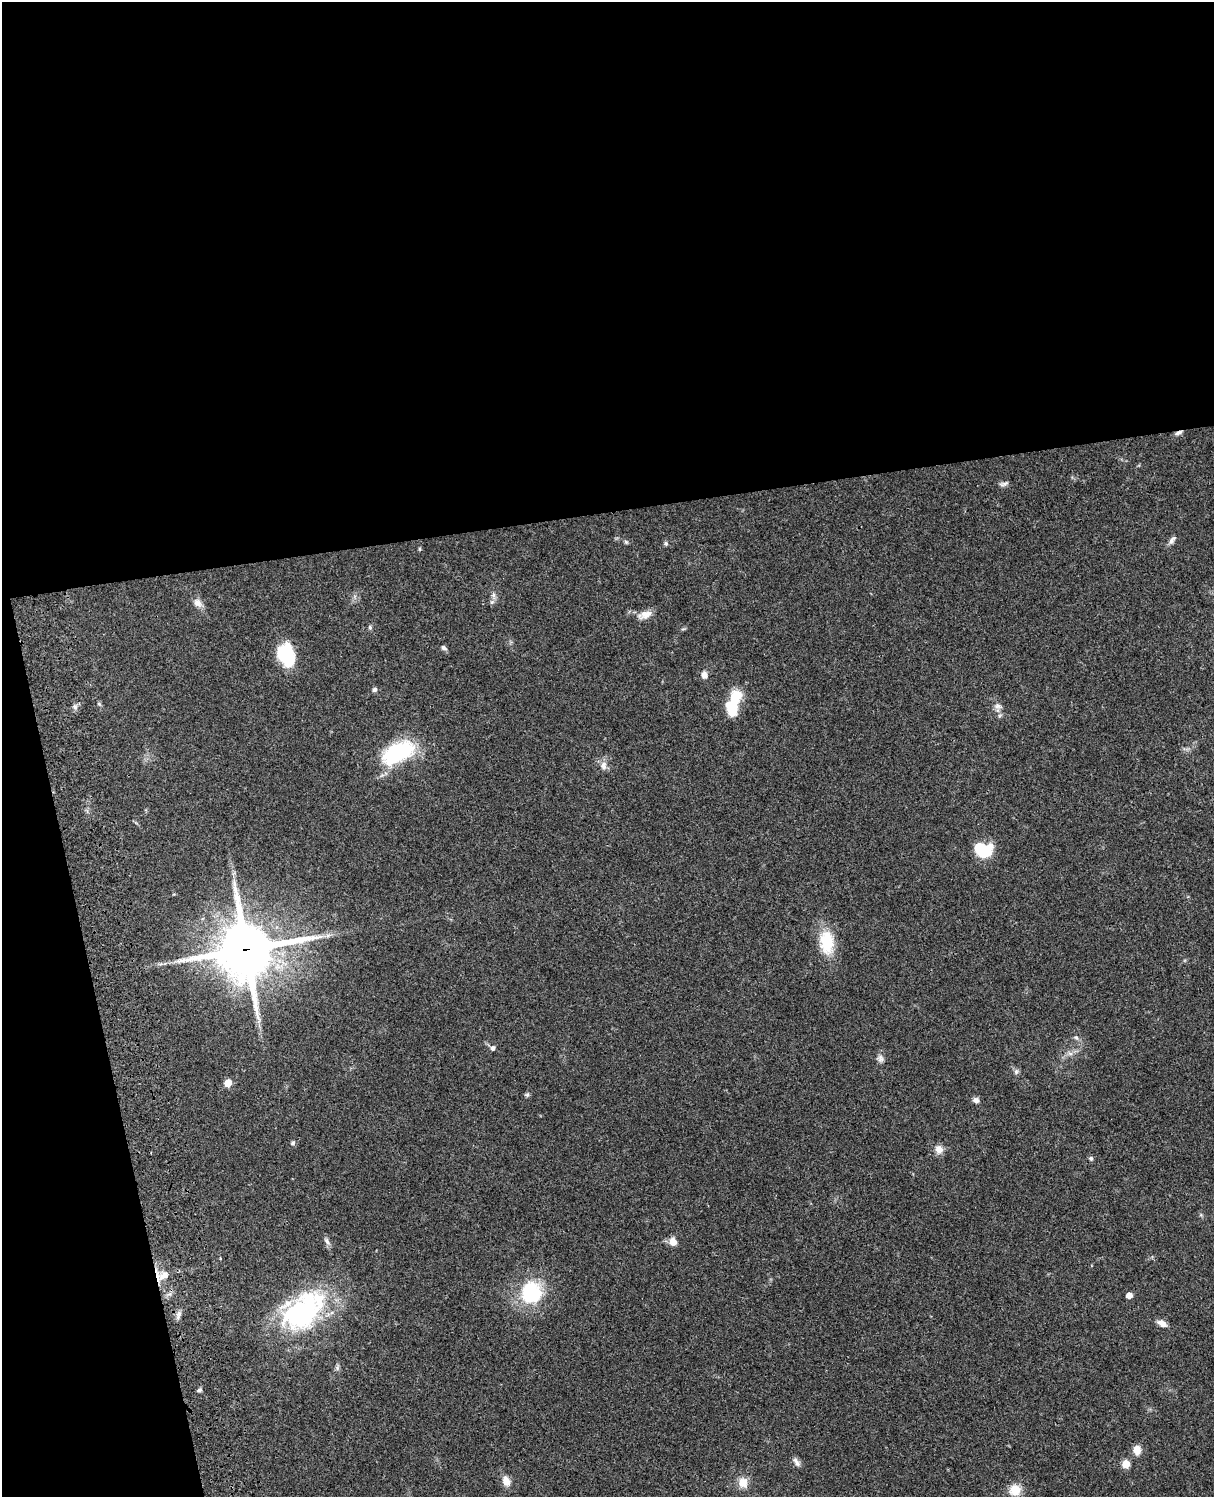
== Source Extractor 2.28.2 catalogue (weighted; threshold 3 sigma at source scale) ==
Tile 1 of 4 x 3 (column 1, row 1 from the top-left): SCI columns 121-1332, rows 3269-4763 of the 5086 x 4928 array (HDU 1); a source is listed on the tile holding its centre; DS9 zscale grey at full resolution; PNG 1216 x 1499 px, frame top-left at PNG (2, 2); no overlay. Shown black and unused: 39% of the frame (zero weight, under 3 of 4 exposures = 6% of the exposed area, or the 3 px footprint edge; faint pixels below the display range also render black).
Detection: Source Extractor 2.28.2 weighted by HDU 2 'WHT'; one run over the whole footprint, this tile lists its part. Background 0.0782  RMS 0.0058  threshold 0.026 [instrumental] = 3 sigma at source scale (4.5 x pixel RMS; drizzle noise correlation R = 1.50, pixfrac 1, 0.05/0.05 arcsec/px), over >= 5 px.
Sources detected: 52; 1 inside a brighter object's white glare — not listed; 2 inside a brighter listed object's ellipse — not listed separately; the other 49 listed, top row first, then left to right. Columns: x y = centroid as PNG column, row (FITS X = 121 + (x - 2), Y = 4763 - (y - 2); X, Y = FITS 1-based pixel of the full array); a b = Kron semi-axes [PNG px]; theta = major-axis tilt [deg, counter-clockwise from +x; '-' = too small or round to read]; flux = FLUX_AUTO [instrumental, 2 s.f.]
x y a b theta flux
1179 433 10 5 22 1.9
1004 484 13 5 13 1.8
1172 540 13 6 48 2.1
626 542 5 5 - 0.9
666 543 6 6 - 1
420 549 6 4 -89 0.62
494 595 9 4 -82 1.6
198 603 13 9 -44 3.7
645 615 20 10 18 5.4
370 627 6 5 - 0.92
443 648 8 5 -25 1.5
287 656 25 16 -70 29
704 675 9 7 -83 2.8
375 690 6 5 - 1.4
99 704 6 4 -44 0.76
998 706 11 7 -15 2.4
75 707 7 5 -45 1.4
732 709 24 11 -87 18
397 753 29 15 28 62
603 765 12 9 -89 3.4
986 850 19 12 37 17
827 942 32 18 -85 20
246 949 20 19 - 2900
1076 1037 7 5 -52 1.3
493 1048 5 5 - 1.9
1070 1053 7 5 -1 1.6
881 1059 12 7 88 2.4
1016 1071 8 6 75 1.5
228 1083 5 5 - 11
527 1094 6 4 -19 0.91
976 1100 8 7 - 2.1
293 1143 7 5 42 1
939 1149 11 10 - 4
1091 1158 6 5 - 1.1
327 1241 12 5 -56 1.9
673 1242 10 8 -61 4.7
164 1275 14 9 36 6.3
531 1292 28 27 - 35
1129 1295 5 4 - 5
303 1312 52 31 42 100
178 1315 12 6 71 2.3
1162 1323 14 7 -27 3.3
199 1390 6 5 - 1.2
1137 1450 10 8 -84 5.4
796 1462 14 6 -55 2.3
1126 1464 7 6 - 7.5
506 1481 13 9 -68 4.7
743 1482 13 11 -74 6.4
1015 1490 13 12 - 9.3
Overlapping masked pixels (flux is a lower limit): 2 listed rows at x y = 1179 433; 246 949